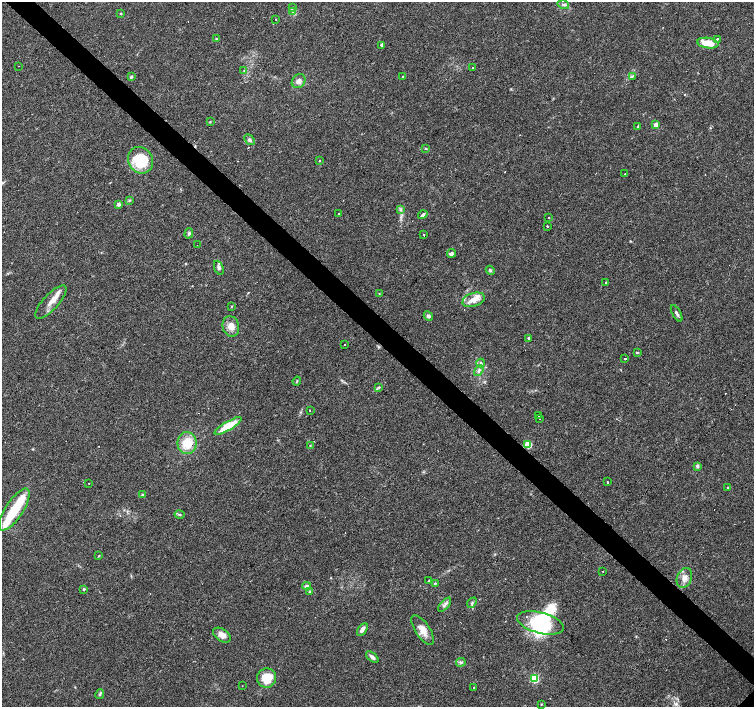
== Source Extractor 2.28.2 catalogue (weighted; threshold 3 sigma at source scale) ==
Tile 11 of 4 x 4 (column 3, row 3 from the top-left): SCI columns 3011-4514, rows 1566-2975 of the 6022 x 6015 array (HDU 1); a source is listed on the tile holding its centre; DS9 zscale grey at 2 x 2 block average (1 PNG px = mean of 2 x 2 image px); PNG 756 x 709 px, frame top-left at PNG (2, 2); each listed source drawn as its Kron ellipse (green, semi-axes under 4 px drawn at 4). Shown black and unused: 4% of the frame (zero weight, under 3 of 4 exposures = <1% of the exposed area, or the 3 px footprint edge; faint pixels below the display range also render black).
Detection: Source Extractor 2.28.2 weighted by HDU 2 'WHT'; one run over the whole footprint, this tile lists its part. Background 0.0253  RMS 0.0033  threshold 0.0148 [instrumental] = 3 sigma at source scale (4.5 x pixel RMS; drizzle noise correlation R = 1.50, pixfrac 1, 0.0396/0.0396 arcsec/px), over >= 5 px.
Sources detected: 111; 4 inside a brighter object's white glare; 12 cosmic-ray / hot-pixel residue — neither listed nor drawn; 6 inside a brighter listed object's ellipse — not listed separately; the other 89 listed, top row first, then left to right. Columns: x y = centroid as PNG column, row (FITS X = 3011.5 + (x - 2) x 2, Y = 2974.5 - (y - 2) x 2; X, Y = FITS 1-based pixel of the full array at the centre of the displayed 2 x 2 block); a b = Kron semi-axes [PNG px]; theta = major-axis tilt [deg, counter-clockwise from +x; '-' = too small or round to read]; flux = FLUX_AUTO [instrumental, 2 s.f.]
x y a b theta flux
563 5 6 3 -19 1.5
292 8 4 2 - 0.73
293 11 4 2 - 0.88
121 13 2 2 - 0.51
276 20 2 2 - 0.35
216 39 3 2 - 0.54
717 39 2 2 - 3.3
708 43 10 5 -8 11
381 45 2 2 - 5.1
18 66 2 2 - 0.32
473 67 2 2 - 1.5
244 70 3 3 - 0.7
632 76 4 2 - 0.85
131 77 4 3 - 1
403 77 2 2 - 0.44
299 81 7 6 - 3.8
210 122 3 2 - 0.5
656 125 3 3 - 8.2
638 127 4 3 - 0.82
250 140 6 4 -49 1.9
426 149 3 2 - 0.56
140 160 14 12 -59 32
319 161 2 2 - 1.5
625 174 2 2 - 0.3
129 200 3 2 - 0.6
118 204 2 2 - 5.3
401 210 4 3 - 1.2
339 214 2 2 - 0.84
423 215 5 3 - 1.7
549 217 2 2 - 4
547 226 2 2 - 6.9
189 233 5 4 - 1.4
424 235 2 2 - 3
197 245 2 2 - 2.3
451 253 4 3 - 1.9
219 268 7 4 -67 2.4
490 270 5 4 - 1.1
606 283 2 2 - 1.8
379 293 3 2 - 0.34
474 300 11 6 17 7.2
51 302 21 7 47 7.5
232 306 3 2 - 0.43
677 313 9 3 -60 1.8
428 316 5 4 - 1.8
231 326 10 8 -74 6.7
529 338 2 2 - 2
345 344 2 2 - 0.35
637 353 3 3 - 0.66
625 359 2 2 - 1.6
481 363 4 3 - 1.2
479 371 6 4 56 1.8
297 381 4 2 - 0.66
379 387 3 2 - 0.67
310 411 2 2 - 0.4
539 416 2 2 - 0.37
539 418 2 2 - 0.67
228 426 15 4 31 18
187 443 11 9 90 16
310 445 3 2 - 0.4
528 445 3 3 - 30
697 466 4 3 - 1.6
607 482 2 2 - 2.6
89 483 2 2 - 0.5
728 488 3 3 - 0.54
143 495 4 3 - 1.2
14 510 24 8 56 27
180 514 5 3 - 1
99 556 3 2 - 0.52
602 571 2 2 - 0.94
684 578 10 7 67 5.3
429 581 4 2 - 0.65
435 583 3 2 - 0.58
307 586 4 4 - 2
84 589 3 3 - 0.83
310 592 4 3 - 0.78
472 603 6 2 48 0.98
445 605 8 3 49 2.1
540 623 24 10 -15 34
362 629 7 4 55 3.3
423 630 17 7 -56 8.3
222 635 10 6 -35 5.1
372 657 7 3 -41 2.8
461 662 5 2 - 1
267 678 9 9 - 16
534 678 3 3 - 46
242 686 2 2 - 0.22
474 687 2 2 - 3.2
100 694 5 3 - 1.2
541 704 2 2 - 0.61
Diffuse or blended objects may show on this block-average render without a row.